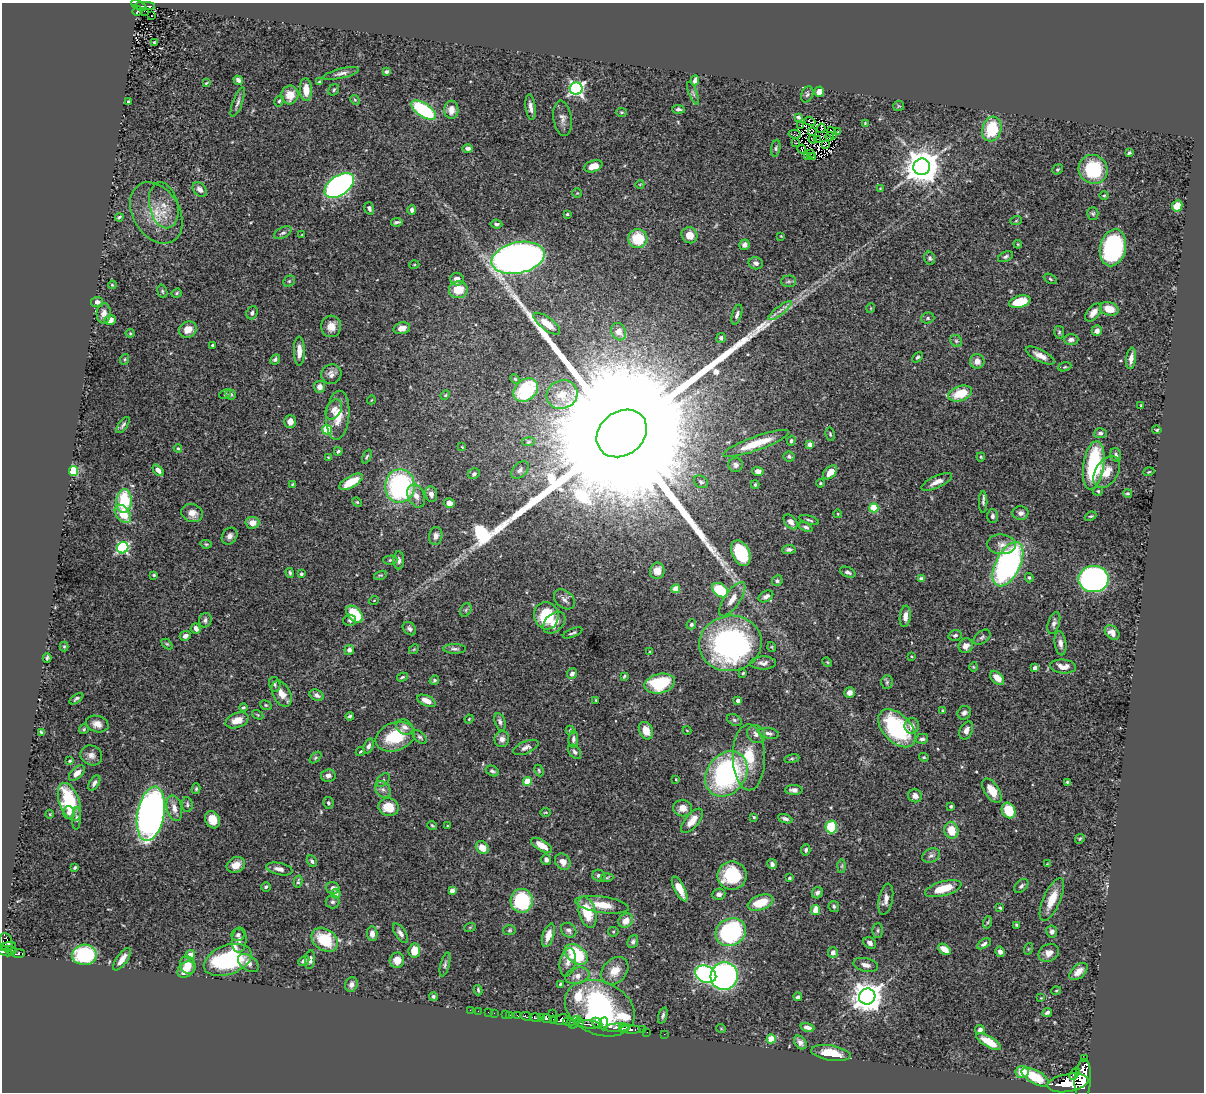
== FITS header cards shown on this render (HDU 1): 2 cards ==
NAXIS1  =                 1202
NAXIS2  =                 1090

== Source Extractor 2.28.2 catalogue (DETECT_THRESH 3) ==
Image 1202 x 1090 px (HDU 1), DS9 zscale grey, 1 PNG px = 1 image px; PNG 1206 x 1094 px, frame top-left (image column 1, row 1090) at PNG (2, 3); each listed source drawn as its Kron ellipse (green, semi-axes under 4 px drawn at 4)
Background 0.711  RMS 0.026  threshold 0.0773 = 3 sigma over >= 5 px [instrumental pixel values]
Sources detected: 482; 4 with non-positive FLUX_AUTO (blend fragments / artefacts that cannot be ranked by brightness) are neither listed nor drawn; the other 478 listed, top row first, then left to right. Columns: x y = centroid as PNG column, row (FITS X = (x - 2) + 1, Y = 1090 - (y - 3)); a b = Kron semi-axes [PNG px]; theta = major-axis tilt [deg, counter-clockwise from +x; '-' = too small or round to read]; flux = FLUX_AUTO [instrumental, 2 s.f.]
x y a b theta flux
139 5 8 3 -25 80
145 6 10 3 -2 93
137 11 5 3 - 25
144 11 3 2 - 6
151 16 3 2 - 2.7
154 42 3 2 - 1.6
387 72 4 3 - 3.2
341 73 18 5 13 8
238 80 5 4 - 5.7
695 80 5 4 - 7.5
319 82 4 3 - 2.2
206 83 4 2 - 1.5
576 89 6 6 - 460
306 90 11 6 -87 21
334 90 6 5 - 2.8
819 92 5 5 - 13
693 93 12 3 -67 4
807 94 8 5 66 4
290 95 9 8 - 23
355 100 5 4 - 1.9
128 101 4 2 - 2.3
279 101 6 4 60 2.5
238 102 16 5 70 6.5
899 106 5 5 - 1.9
530 107 13 5 -83 9.3
678 109 6 4 -5 4.1
424 110 14 6 -34 160
451 110 9 7 -90 14
621 112 5 4 - 2.3
798 117 4 3 - 3.3
562 118 18 9 -81 11
810 121 6 2 -20 2.7
865 123 4 4 - 1.6
801 126 2 2 - 1.7
821 128 5 2 - 2
992 129 12 9 75 83
812 132 4 2 - 0.44
838 132 4 2 - 1.2
832 133 6 2 -67 0.4
795 134 6 3 -9 4.8
830 137 4 2 - 0.46
813 139 4 2 - 0.38
818 139 3 3 - 2.7
796 143 3 2 - 1.5
825 144 4 2 - 0.85
468 148 5 4 - 4.9
776 148 8 4 81 3.3
802 149 4 2 - 1.5
810 153 4 3 - 0.71
1129 153 3 3 - 2.6
807 156 3 2 - 2.2
813 157 3 2 - 2.2
593 166 9 5 19 19
922 167 8 8 - 4200
1057 169 5 4 - 2.4
1093 169 15 14 - 100
640 184 4 3 - 1.4
339 185 16 9 36 630
880 188 4 3 - 1.4
200 189 8 6 -45 9.2
577 193 4 4 - 1.5
1104 196 4 3 - 1.7
164 205 23 14 -77 32
1177 206 6 5 - 26
369 208 6 4 -71 4.5
412 210 5 3 - 4.7
156 213 33 23 -58 63
1093 213 6 5 - 3.1
567 214 4 3 - 1.8
119 217 4 3 - 2.6
1016 221 6 3 19 1.8
397 222 6 3 9 3.7
496 224 6 4 -7 3.7
283 233 9 5 27 5.1
302 235 3 2 - 1.3
689 235 8 7 - 16
781 236 3 3 - 1.3
638 239 9 9 - 58
1018 244 4 3 - 1.9
744 245 5 5 - 6.5
1113 248 19 12 77 260
1005 257 8 5 25 3.9
518 258 27 15 12 1400
930 258 6 5 - 3.4
756 263 7 6 - 6
414 265 5 3 - 1.5
457 279 7 6 - 11
1050 279 7 4 -29 2.5
289 281 6 5 - 3.1
788 281 7 5 2 3.6
112 285 4 3 - 1.7
458 290 9 8 - 33
162 291 7 4 -73 2.9
177 293 5 4 - 2.8
97 302 6 5 - 5.7
1020 302 11 6 16 53
871 308 5 3 - 1.3
1109 309 9 6 -15 26
780 311 14 4 38 7.8
104 313 10 7 87 9.1
252 313 7 5 69 4.6
1093 313 10 6 49 14
737 315 10 4 72 5.7
928 318 7 5 15 2.9
110 320 6 4 19 11
547 324 16 6 -37 24
331 326 10 10 - 17
402 328 8 6 12 12
188 329 9 8 - 19
1097 331 5 5 - 8.2
619 332 9 7 -62 16
1059 332 6 5 - 2.9
130 333 4 4 - 1.9
721 338 5 4 - 5.1
1071 339 7 5 1 7.1
956 341 6 5 - 3.8
213 345 4 3 - 3
299 351 14 5 -90 16
1040 356 16 6 -27 14
918 357 6 4 47 2.9
1131 358 11 5 82 9.2
125 359 5 3 - 1.9
275 359 5 4 - 4
977 361 7 7 - 12
1065 367 7 4 19 2.5
331 374 10 9 - 9.9
515 379 5 4 - 2.2
320 387 6 5 - 9.3
526 390 13 10 41 100
960 393 12 7 18 46
225 394 6 4 25 2.5
231 394 5 5 - 3.6
445 395 5 4 - 2.2
562 395 16 14 26 30
371 400 4 3 - 1.3
1141 405 3 2 - 1.7
334 409 11 7 61 10
338 415 24 11 85 34
290 422 6 5 - 13
123 425 9 4 54 3.9
327 430 5 4 - 99
1157 430 4 3 - 2.3
622 433 27 21 38 280000
1100 433 6 5 - 4.5
830 434 7 4 -79 2.5
791 441 5 4 - 3.6
528 442 6 4 7 2.3
756 443 35 7 20 43
810 444 4 4 - 12
462 447 3 2 - 1.2
178 448 4 3 - 2.2
338 451 4 3 - 2.4
1116 455 7 5 -79 4.1
789 456 5 5 - 3.7
328 457 4 3 - 1.3
367 457 7 3 66 2.5
981 457 4 4 - 1.7
736 465 7 7 - 5.8
1094 465 24 10 81 150
158 470 7 4 -48 9.1
520 470 10 7 46 7.1
74 471 5 4 - 110
758 471 6 4 -2 9.5
830 472 8 5 44 16
1107 472 17 11 57 23
1149 472 6 3 19 1.6
474 474 6 5 - 4.1
351 482 13 6 30 31
701 482 7 5 -33 4.7
937 482 17 6 25 12
820 483 4 3 - 2.2
292 484 4 3 - 1.2
755 485 4 3 - 2.5
400 486 17 15 87 280
1098 491 5 4 - 2.6
1127 493 4 4 - 2.4
431 494 8 6 -79 7.8
416 496 12 8 -66 12
124 501 12 7 85 77
357 502 5 4 - 1.9
983 502 11 4 90 4.4
449 503 5 4 - 12
874 508 4 4 - 75
192 513 11 9 -17 13
1020 513 8 7 - 6.8
123 514 10 6 -53 38
838 514 4 3 - 1.3
992 516 7 5 89 4.5
1091 516 6 3 24 2.1
809 520 10 3 -17 3.1
791 522 8 6 -51 11
252 523 7 6 - 16
806 527 7 4 -24 4.6
230 536 9 7 56 7.1
436 536 9 6 82 8.3
206 544 5 4 - 2.2
1002 544 14 10 -3 13
123 548 6 5 - 230
789 549 7 4 2 5.7
741 553 13 8 -64 110
390 560 7 4 1 2.8
399 560 9 5 -89 5.5
1008 564 24 12 63 430
657 571 8 7 - 13
848 572 8 5 -24 5.5
290 573 5 3 - 3.2
301 574 4 3 - 3.5
154 575 3 3 - 1.9
380 575 7 4 17 2.4
1029 578 5 4 - 2.7
921 579 4 4 - 9.7
1094 579 15 13 0 580
777 581 5 5 - 3.3
676 589 4 4 - 38
720 590 9 6 -36 82
766 596 8 5 30 6.3
564 599 12 8 -40 8.7
732 599 20 8 55 18
374 600 5 3 - 1.4
466 610 7 5 60 3.7
355 614 10 6 -44 60
546 616 14 12 -76 72
905 616 10 5 84 11
205 620 7 6 - 5
350 620 6 5 - 3.5
554 623 13 8 43 16
1054 623 11 5 73 6.2
691 624 5 4 - 3.5
196 629 5 4 - 7.7
409 629 7 5 -44 4.9
573 633 10 3 22 3.3
1112 633 8 6 -44 12
955 635 7 5 12 3.6
185 636 5 4 - 6.7
982 637 10 6 38 4.2
730 643 31 27 9 470
1060 643 12 5 -82 8.7
167 644 6 4 -44 2.2
64 646 5 4 - 2.2
966 646 7 7 - 11
772 647 5 3 - 1.5
414 649 5 4 - 2
454 649 11 4 0 4.9
349 650 5 5 - 7.4
650 652 4 3 - 1.8
911 656 3 2 - 1.4
47 658 4 2 - 2.7
827 662 5 4 - 1.9
763 663 13 6 1 8.7
974 667 5 3 - 1.6
1063 667 13 7 -4 14
1035 668 4 4 - 11
743 673 4 3 - 2.1
572 674 5 5 - 6.3
624 676 4 3 - 1.9
402 677 5 3 - 2.2
997 678 8 5 -47 17
434 680 5 4 - 2.9
887 682 7 5 88 3.5
660 683 15 9 12 100
275 684 7 5 -77 3.9
850 693 5 5 - 8.9
282 694 14 8 -61 19
317 695 7 5 -25 6
76 699 8 4 35 3.9
596 700 3 2 - 1.5
738 700 4 3 - 8.3
426 701 9 5 -24 15
266 705 6 4 -22 2.6
243 707 4 4 - 2.4
943 710 4 4 - 2.2
964 713 7 6 - 6.3
258 715 6 3 -32 2
350 716 4 3 - 3.6
469 719 4 3 - 1.5
237 720 12 7 20 22
734 720 8 5 -27 3.7
500 722 9 5 -75 5
97 724 11 8 -15 12
912 726 7 7 - 9.4
405 727 9 7 -26 9.8
897 728 23 14 -46 170
84 729 5 5 - 2.4
570 730 4 4 - 2.1
966 730 9 6 65 9.7
646 731 9 6 -65 19
687 731 4 3 - 1.2
41 732 3 2 - 2.1
769 733 10 5 -11 5.5
756 734 10 8 -46 8
395 737 20 14 19 70
420 737 9 5 -44 3.9
502 739 8 7 - 8.8
573 739 8 4 86 4.7
922 739 6 5 - 5.2
369 746 7 4 69 5.3
526 747 13 6 23 7.2
360 752 4 3 - 1.9
575 752 8 5 -52 4.6
91 755 11 9 -25 9.6
749 757 33 16 -89 56
924 757 5 4 - 2
316 758 7 4 45 2.5
792 759 8 4 8 2.9
70 761 3 3 - 2.3
539 770 6 4 -64 2.3
492 771 7 5 -27 4.1
77 773 9 5 43 13
726 774 24 19 54 300
328 775 7 6 - 6.4
676 779 3 3 - 1.3
383 780 8 5 48 3.2
527 781 4 4 - 56
1067 782 4 3 - 2.5
94 783 8 4 57 5.7
196 789 5 4 - 2.7
383 790 9 7 -55 6.9
794 790 9 5 -1 7.3
992 791 13 7 -57 26
915 796 7 6 - 9
69 802 20 10 -69 84
328 803 6 5 - 3.2
187 804 7 5 -84 3.6
951 806 4 3 - 2.9
388 807 10 9 - 32
174 808 13 7 -77 14
683 808 9 8 - 15
1009 811 8 6 -63 45
545 812 5 2 - 1.6
69 813 6 5 - 6.3
50 814 4 3 - 1.3
151 814 27 13 79 1200
754 817 4 2 - 2.2
77 818 11 4 87 4.5
785 819 7 4 -20 5
212 820 9 7 -62 21
692 821 15 7 50 20
432 825 5 3 - 2.2
447 826 3 2 - 1.6
831 827 6 6 - 72
951 830 8 7 - 31
1080 839 5 4 - 2.1
542 845 12 5 -32 21
482 848 7 5 -42 20
806 850 6 4 84 3.3
931 856 9 6 27 5.6
546 860 5 5 - 6.3
312 861 6 4 -60 3.8
563 862 9 7 -51 14
772 864 5 4 - 6
1047 864 4 3 - 1.2
236 865 9 7 28 19
842 866 6 4 88 2.4
75 867 3 3 - 2.4
279 869 13 6 -12 10
599 876 6 5 - 6.6
732 876 15 14 - 97
607 878 6 4 3 2.6
789 878 3 3 - 2.2
298 881 6 3 77 2.8
1021 886 8 5 44 4.4
266 887 5 4 - 2.7
333 888 7 6 - 6.6
680 889 14 5 -62 22
943 889 19 7 16 44
452 890 4 4 - 11
817 893 6 5 - 5.4
336 894 5 5 - 9.3
719 894 6 5 - 7.9
886 899 16 7 78 11
1052 899 23 8 66 36
522 901 12 11 - 130
332 902 7 6 - 4.2
760 903 13 7 19 42
602 905 27 8 -8 32
834 906 5 5 - 3.3
1000 908 4 3 - 2.2
816 910 5 4 - 29
587 912 16 8 -73 55
626 921 8 6 41 20
988 922 6 4 71 2.5
1017 925 4 2 - 2.3
470 927 6 3 19 1.8
510 930 6 5 - 2.6
569 930 8 6 -38 6.3
878 930 7 5 -90 3.8
613 932 5 5 - 2.3
731 932 15 13 26 260
1052 932 6 5 - 5.3
400 933 11 5 -55 6.9
372 934 7 5 -88 9.3
238 935 6 6 - 4.3
548 935 12 5 71 15
239 940 12 7 85 7.8
325 940 14 10 -37 71
6 942 9 6 -74 350
633 942 7 5 67 4.3
870 943 7 5 -34 6.2
984 944 7 4 31 4.9
7 947 9 3 13 270
944 949 7 4 -36 20
1028 949 6 3 72 1.7
3 950 10 4 -26 570
11 950 5 4 - 220
414 951 7 5 82 30
1000 952 5 4 - 5.8
18 953 6 4 4 180
833 953 5 5 - 9.2
1049 953 10 8 32 12
576 954 13 8 -36 100
84 955 12 10 2 140
190 955 5 4 - 17
122 959 13 5 54 15
228 960 25 14 20 220
310 960 9 5 82 6.1
397 960 7 7 - 15
304 961 6 4 30 6.8
568 962 14 8 79 11
248 963 12 7 -36 8.5
445 964 12 4 75 4.5
188 965 9 7 -64 21
866 965 12 6 -14 9.4
186 970 9 7 40 23
615 971 15 11 47 25
1078 972 11 6 42 15
706 974 11 8 -26 310
577 976 12 8 16 12
724 976 14 13 - 530
560 984 4 4 - 1.9
351 985 7 6 - 7.3
478 990 5 2 - 2.5
1056 991 5 3 - 1.5
433 996 4 4 - 3.3
867 996 8 8 - 2700
798 997 4 3 - 4.7
1041 998 2 2 - 1
600 1008 36 26 -24 690
470 1010 2 2 - 9.4
478 1011 2 2 - 4.1
488 1012 2 2 - 4
1047 1012 5 3 - 4.2
494 1013 2 2 - 6.5
552 1013 2 2 - 11
505 1014 2 2 - 8.6
510 1015 2 2 - 7.1
663 1015 8 4 70 3.9
518 1016 3 2 - 54
526 1016 6 3 -28 280
535 1018 6 3 -16 400
541 1018 4 3 - 190
547 1018 5 3 - 600
554 1019 4 3 - 310
562 1020 7 5 16 1200
569 1022 6 2 -8 380
575 1022 7 4 51 160
579 1023 4 4 - 280
597 1023 6 4 -44 290
588 1024 12 3 -6 500
604 1024 6 3 86 280
808 1027 7 4 -15 8.4
617 1028 13 3 4 920
624 1028 5 2 - 450
721 1028 5 3 - 1.4
631 1030 10 3 -2 520
642 1030 2 2 - 3.4
980 1030 5 4 - 6.2
647 1032 2 2 - 14
664 1034 2 2 - 11
771 1039 4 4 - 56
800 1042 7 5 -50 7
989 1042 14 5 -30 30
831 1053 20 7 -10 32
1085 1058 2 2 - 6.1
1022 1072 6 6 - 26
1075 1073 7 3 55 250
1035 1077 15 6 -28 53
1083 1079 20 8 86 4900
1068 1083 20 9 9 5700
At the frame edge (FLAGS 8, measured only in part): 1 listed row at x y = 3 950
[4 non-positive-flux detections neither listed nor drawn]